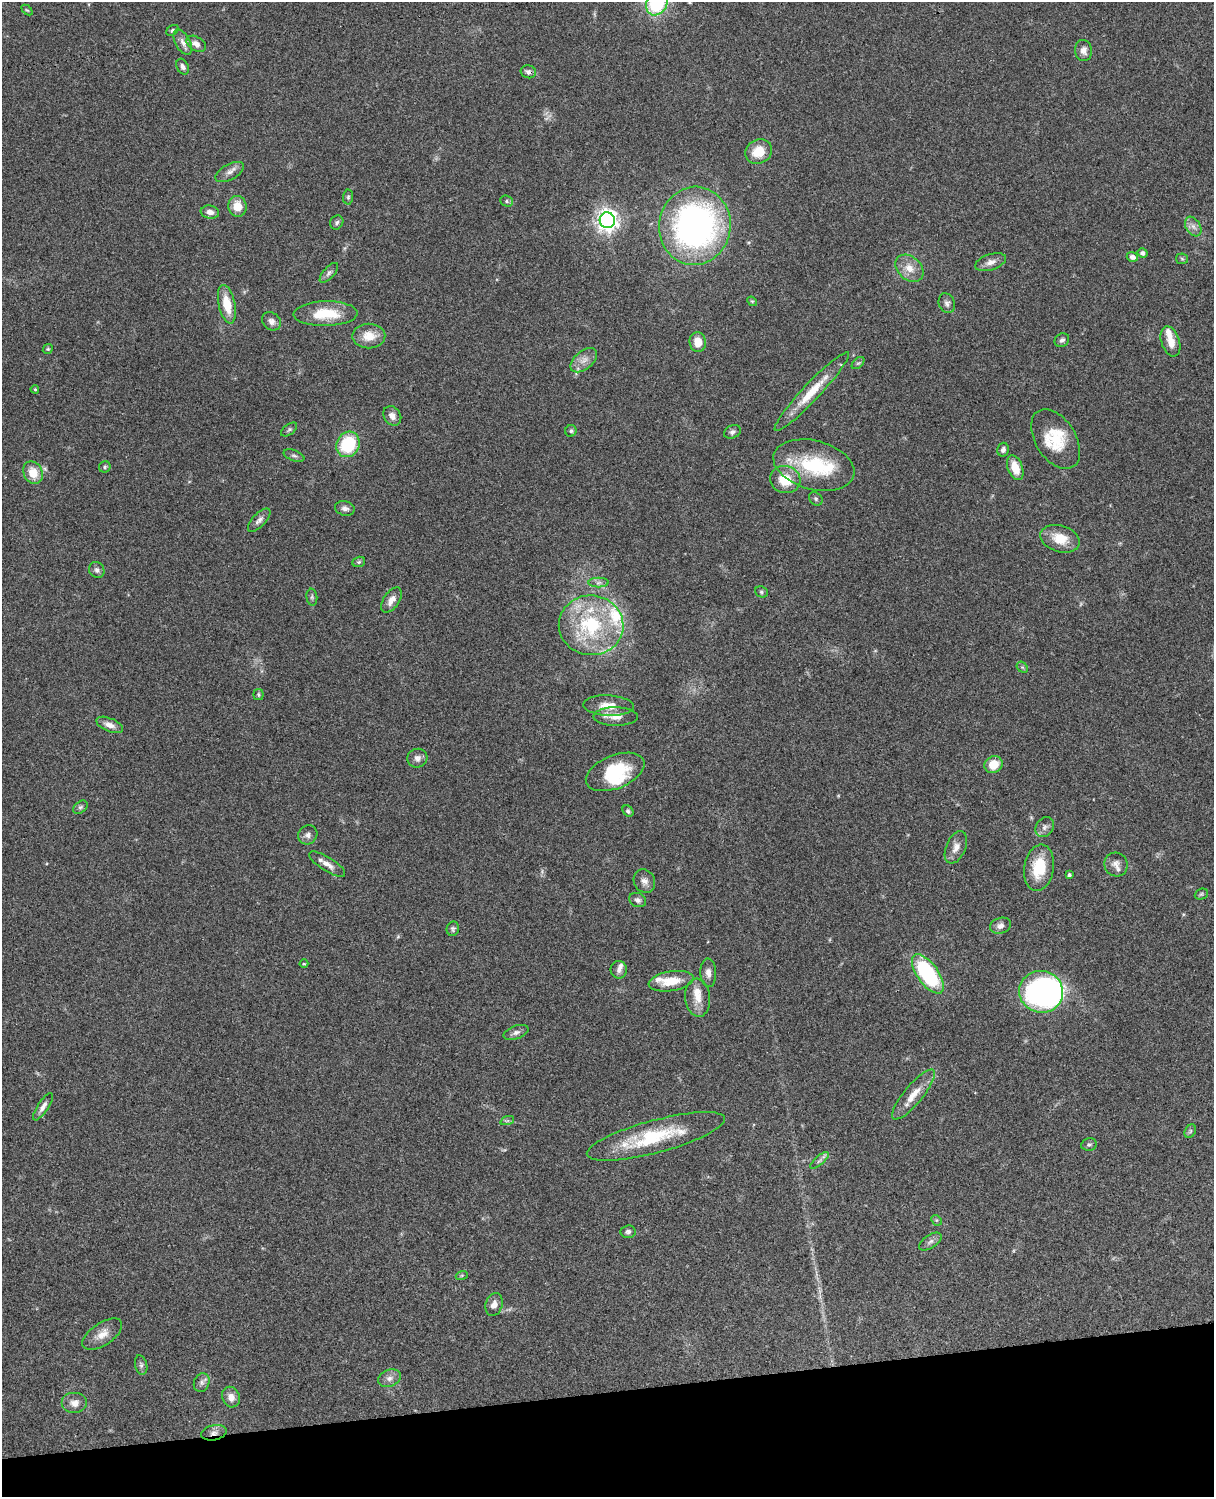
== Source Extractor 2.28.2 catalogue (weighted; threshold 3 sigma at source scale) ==
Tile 10 of 4 x 3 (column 2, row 3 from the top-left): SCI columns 1334-2545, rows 278-1772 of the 5086 x 4926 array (HDU 1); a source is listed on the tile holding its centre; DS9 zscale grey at full resolution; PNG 1216 x 1499 px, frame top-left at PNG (2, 2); each listed source drawn as its Kron ellipse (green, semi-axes under 4 px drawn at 4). Shown black and unused: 7% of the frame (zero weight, under 3 of 4 exposures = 6% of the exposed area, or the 3 px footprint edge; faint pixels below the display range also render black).
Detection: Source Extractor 2.28.2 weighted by HDU 2 'WHT'; one run over the whole footprint, this tile lists its part. Background 0.0794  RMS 0.0058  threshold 0.0262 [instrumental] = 3 sigma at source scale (4.5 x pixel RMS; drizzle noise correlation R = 1.50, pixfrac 1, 0.05/0.05 arcsec/px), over >= 5 px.
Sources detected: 124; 2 too faint to see at this stretch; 1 inside a brighter object's white glare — neither listed nor drawn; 10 inside a brighter listed object's ellipse — not listed separately; the other 111 listed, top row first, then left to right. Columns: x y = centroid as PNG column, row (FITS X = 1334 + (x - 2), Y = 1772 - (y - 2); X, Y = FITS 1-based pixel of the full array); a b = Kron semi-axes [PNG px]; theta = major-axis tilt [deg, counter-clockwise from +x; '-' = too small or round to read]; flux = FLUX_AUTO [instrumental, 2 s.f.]
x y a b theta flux
657 3 13 10 57 44
27 10 6 4 -43 0.68
172 30 7 4 37 1.1
183 42 14 7 -62 3.3
196 44 11 7 -30 3.5
1084 50 10 8 -82 3.5
183 67 8 5 -65 1.8
528 72 8 6 -15 1.9
759 152 14 12 26 12
230 172 16 7 29 3.2
348 197 7 5 89 1.1
507 201 6 5 - 0.98
237 206 10 9 - 8
210 212 9 6 -9 3.2
607 220 8 7 - 370
337 222 7 6 - 1.4
695 226 39 35 81 190
1193 226 11 7 -58 2.9
1143 253 5 4 - 2.1
1132 257 6 5 - 3
1182 259 6 5 - 0.98
991 262 16 8 18 3.9
909 268 16 11 -41 7.1
329 273 12 5 48 1.9
752 301 5 4 - 0.72
947 303 10 8 -68 2.1
227 304 20 8 -78 13
325 314 32 12 1 19
271 321 10 8 -40 2.7
369 336 16 12 0 9
1062 340 7 6 - 1.7
1170 341 15 9 -72 6.6
698 342 10 8 -85 7.6
48 349 5 4 - 0.73
584 360 16 9 40 4.9
858 363 7 4 43 1.1
35 389 4 3 - 0.67
812 392 53 8 47 17
392 416 10 8 -58 3.7
289 429 9 5 38 1.2
571 431 6 5 - 1
732 432 9 6 23 1.8
1056 439 33 20 -58 19
348 444 13 11 63 31
1003 450 7 5 75 1.9
294 456 11 5 -22 1.6
814 465 41 24 -15 41
105 467 6 5 - 1
1015 468 13 7 -70 10
33 473 12 9 -66 9.3
785 480 15 13 -16 15
816 499 7 6 - 1.2
345 508 10 7 -15 2.5
259 520 15 6 46 2.7
1060 539 20 13 -17 11
359 562 6 5 - 0.98
97 570 8 7 - 1.9
598 583 10 5 1 1.9
761 592 6 5 - 1.1
312 597 8 5 -83 1.2
391 600 14 8 56 4.3
591 625 32 30 -6 51
1022 667 6 4 -43 0.95
258 694 5 5 - 0.93
608 706 25 10 -3 9.3
616 717 22 9 -1 6.3
110 725 14 6 -23 4.1
417 758 10 9 - 2.7
993 764 9 8 - 9.9
615 772 31 16 22 26
80 807 8 5 39 1.3
628 811 6 4 -47 1.2
1045 827 11 8 49 2.6
308 835 10 9 - 2.4
956 847 17 9 66 4.7
327 864 21 7 -32 4.5
1116 864 12 11 - 3.5
1039 868 23 14 80 19
1069 875 3 3 - 1.2
644 881 12 10 -62 3.4
1201 894 7 5 22 0.91
638 900 9 7 -22 2
1000 926 11 7 17 3
453 929 7 6 - 1.2
304 964 4 3 - 0.51
619 970 9 8 - 2.5
708 973 14 8 -88 3.6
928 974 23 10 -54 63
671 981 23 10 9 12
1041 992 22 20 -14 150
698 998 19 12 -84 7.7
516 1032 13 6 21 2.3
913 1095 31 9 50 9.5
43 1107 16 5 56 2.9
507 1121 7 4 18 1.1
1190 1131 7 5 60 1.1
656 1136 71 16 15 38
1089 1144 8 6 10 1.4
820 1160 11 4 40 1.7
936 1220 6 4 -44 0.75
628 1232 7 6 - 1.7
930 1242 12 6 34 2.4
462 1275 6 4 19 0.76
494 1304 12 8 72 3.6
102 1334 22 11 34 6.6
141 1365 10 6 -76 1.7
389 1378 12 8 23 3.4
202 1382 9 7 70 2.2
231 1397 10 8 -66 4.3
75 1403 13 10 0 4.7
214 1433 13 7 11 3.4
Overlapping masked pixels (flux is a lower limit): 3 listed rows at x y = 528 72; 1039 868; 214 1433
Isophote crosses this tile's border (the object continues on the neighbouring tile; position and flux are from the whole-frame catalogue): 1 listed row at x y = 657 3